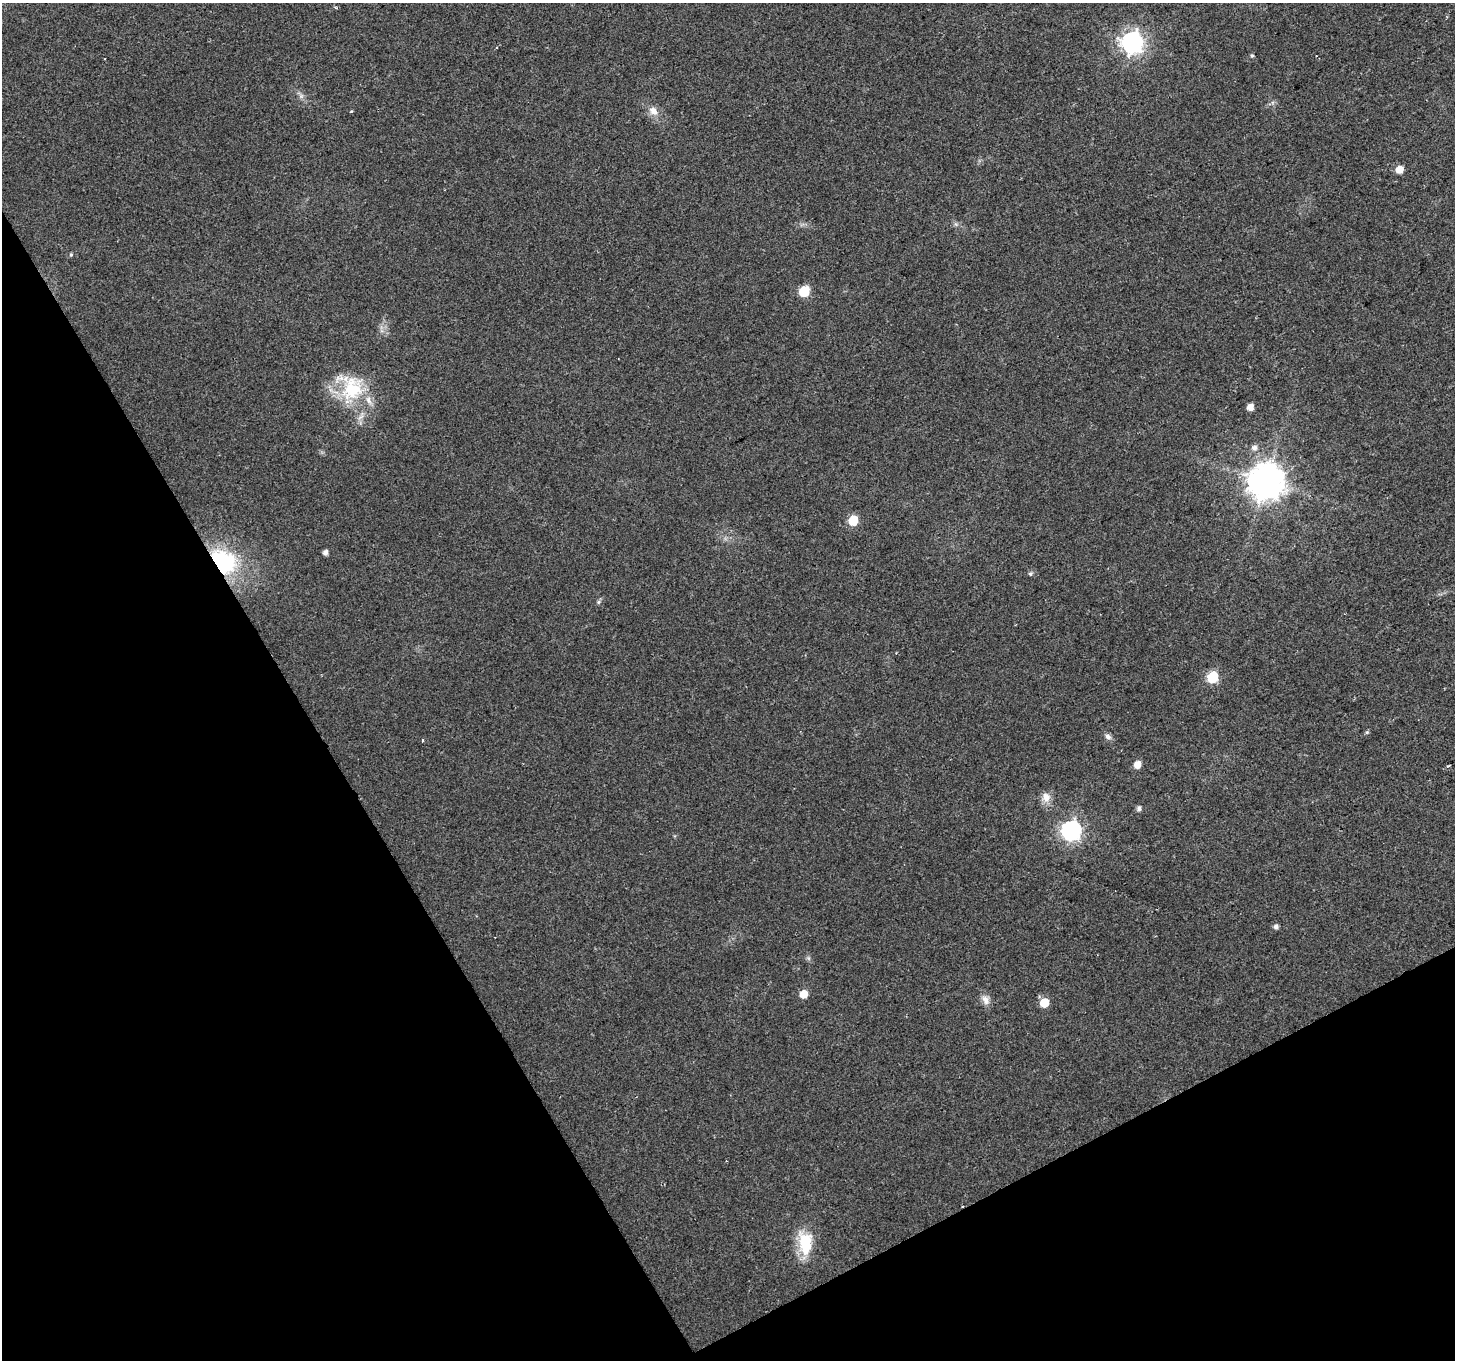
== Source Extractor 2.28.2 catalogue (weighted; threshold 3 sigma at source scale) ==
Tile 14 of 4 x 4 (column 2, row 4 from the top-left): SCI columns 1454-2906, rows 108-1465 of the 5816 x 5708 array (HDU 1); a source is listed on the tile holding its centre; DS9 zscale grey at full resolution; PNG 1457 x 1362 px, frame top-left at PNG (2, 3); no overlay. Shown black and unused: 28% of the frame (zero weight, under 2 of 3 exposures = <1% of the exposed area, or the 3 px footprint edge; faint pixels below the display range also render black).
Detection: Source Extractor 2.28.2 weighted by HDU 2 'WHT'; one run over the whole footprint, this tile lists its part. Background 0.0277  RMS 0.0057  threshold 0.0258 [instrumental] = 3 sigma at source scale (4.5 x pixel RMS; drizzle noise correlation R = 1.50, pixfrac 1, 0.0396/0.0396 arcsec/px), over >= 5 px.
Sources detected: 34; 1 cosmic-ray / hot-pixel residue — not listed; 1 inside a brighter listed object's ellipse — not listed separately; the other 32 listed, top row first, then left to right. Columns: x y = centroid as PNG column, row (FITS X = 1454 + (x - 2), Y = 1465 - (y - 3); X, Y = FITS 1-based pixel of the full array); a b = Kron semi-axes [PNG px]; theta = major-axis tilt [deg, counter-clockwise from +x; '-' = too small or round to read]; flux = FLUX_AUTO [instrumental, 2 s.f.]
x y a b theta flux
1132 42 8 8 - 350
1252 56 5 4 - 0.8
301 96 8 6 -46 1.8
351 111 3 3 - 0.58
653 111 14 10 -48 5.3
1399 169 6 6 - 7.6
71 255 5 4 - 0.77
804 291 6 6 - 35
351 388 41 33 -55 39
1250 407 5 5 - 5.4
1254 448 7 7 - 2.6
1266 481 11 10 - 1400
853 520 6 6 - 24
325 552 5 5 - 2.8
222 562 29 24 -41 60
1031 573 6 5 - 1.3
598 602 6 5 - 1
1212 677 7 6 - 43
1367 732 6 4 44 0.81
1108 737 8 7 - 2.1
422 740 3 3 - 0.83
1137 765 6 5 - 6.9
1448 766 4 2 - 0.54
1046 797 14 12 -75 5.3
1139 808 6 5 - 2.1
1071 830 8 8 - 260
1276 927 5 5 - 2
808 958 7 4 -71 1.1
804 994 6 5 - 11
986 1000 14 10 -62 4
1044 1003 6 6 - 15
805 1243 29 16 -85 23
Overlapping masked pixels (flux is a lower limit): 1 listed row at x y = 222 562